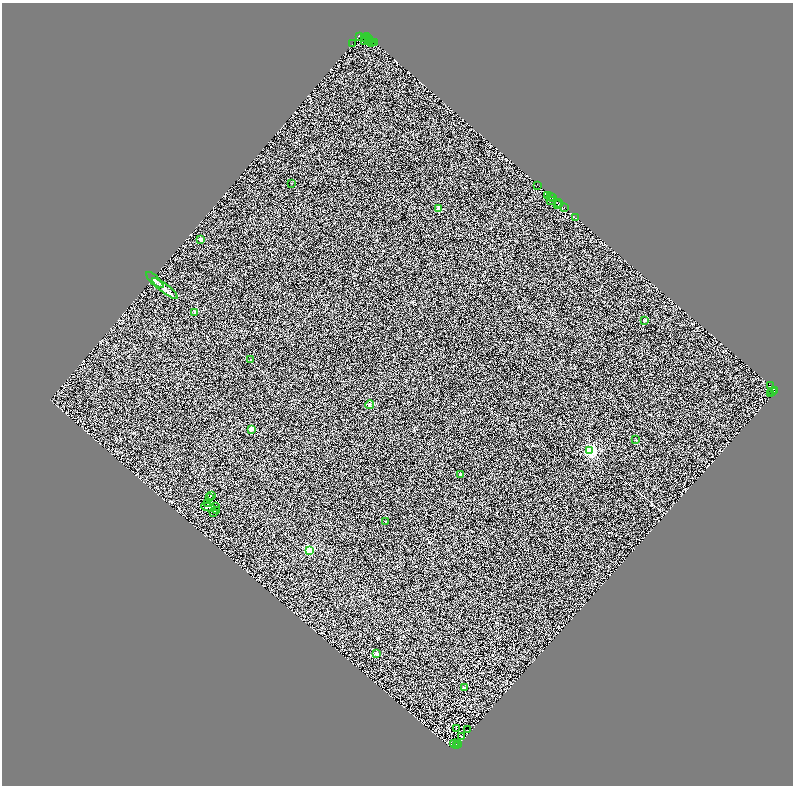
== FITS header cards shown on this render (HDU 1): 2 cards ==
NAXIS1  =                 1582
NAXIS2  =                 1567

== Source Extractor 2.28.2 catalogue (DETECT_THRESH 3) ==
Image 1582 x 1567 px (HDU 1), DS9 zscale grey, zoomed out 1/2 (1 PNG px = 2 x 2 image px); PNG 795 x 788 px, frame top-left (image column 2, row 1566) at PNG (2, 3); each listed source drawn as its Kron ellipse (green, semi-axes under 4 px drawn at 4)
Background 0.391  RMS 1.1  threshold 3.18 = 3 sigma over >= 5 px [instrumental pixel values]
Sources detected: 84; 32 cannot appear on this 1/2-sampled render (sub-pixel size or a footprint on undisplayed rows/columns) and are neither listed nor drawn; the other 52 listed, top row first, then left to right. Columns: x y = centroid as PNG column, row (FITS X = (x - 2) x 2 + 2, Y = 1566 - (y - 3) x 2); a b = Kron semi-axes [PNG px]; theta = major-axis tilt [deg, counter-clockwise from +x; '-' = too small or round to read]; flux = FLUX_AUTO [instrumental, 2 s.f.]
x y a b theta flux
359 36 2 2 - 4500
365 38 2 1 - 2900
366 38 4 2 - 6600
368 38 2 1 - 3300
370 41 3 1 - 2300
364 42 4 1 - 7600
371 43 3 1 - 3600
375 43 3 2 - 18000
352 44 2 1 - 4100
291 183 2 2 - 67
537 186 2 1 - 4900
548 196 3 2 - 2500
551 197 3 1 - 920
553 198 2 1 - 1100
550 200 3 2 - 79
559 203 4 1 - 3100
558 205 2 1 - 2400
564 208 2 1 - 420
439 209 2 2 - 3100
576 218 2 2 - 13000
201 239 2 2 - 1800
155 280 11 4 -43 920
165 289 16 4 -37 1000
195 312 2 2 - 1900
645 320 4 3 - 210
250 360 2 2 - 78
770 385 2 1 - 580
773 391 2 1 - 1400
775 391 3 2 - 1700
771 393 2 2 - 620
370 405 4 4 - 420
251 429 2 2 - 2300
636 440 2 2 - 180
590 451 3 3 - 51000
460 475 2 2 - 1100
211 496 2 1 - 27
210 497 2 1 - 74
207 504 2 1 - 89
215 506 2 1 - 4
208 507 7 1 -9 66
216 510 2 1 - 61
214 512 3 1 - 25
386 521 2 1 - 120
309 550 3 3 - 15000
377 654 2 2 - 2000
464 687 3 2 - 140
456 729 3 2 - 150
467 730 2 1 - 42
461 737 3 2 - 93
454 744 4 2 - 140
458 744 2 1 - 79
456 746 2 1 - 270
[32 sub-pixel or undisplayed-footprint detections neither listed nor drawn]